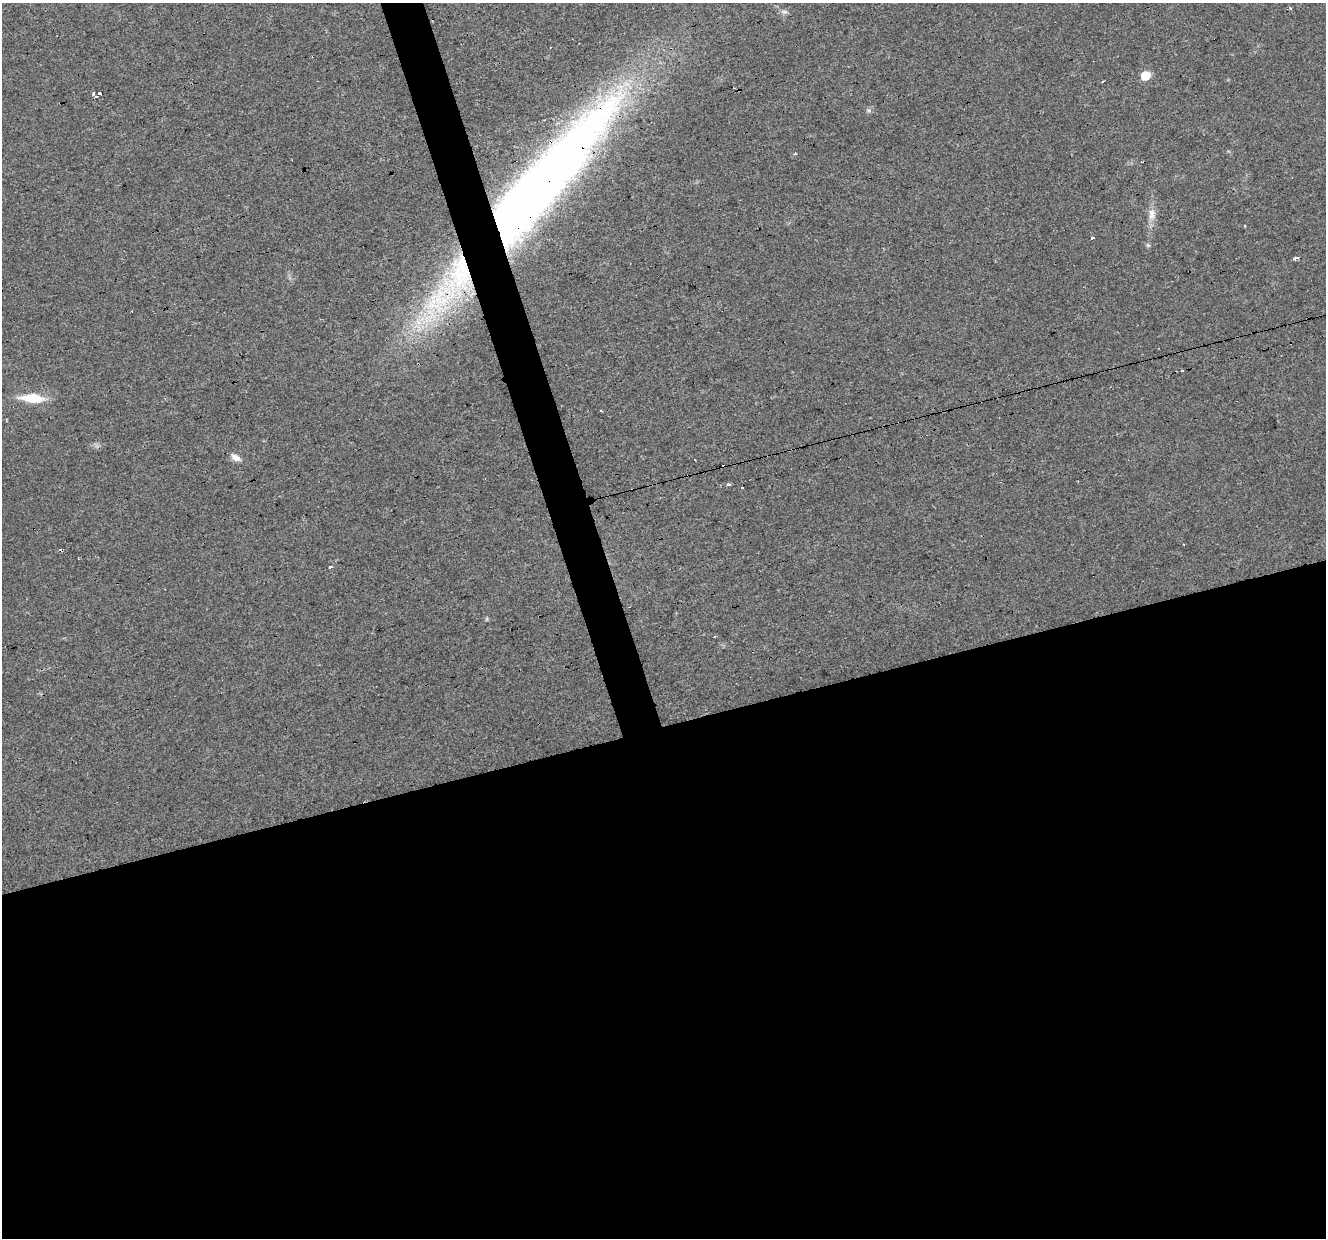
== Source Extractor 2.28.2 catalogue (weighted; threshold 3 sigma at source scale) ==
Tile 15 of 4 x 4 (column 3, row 4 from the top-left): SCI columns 2647-3970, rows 104-1339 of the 5293 x 5105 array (HDU 1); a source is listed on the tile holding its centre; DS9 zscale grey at full resolution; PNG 1328 x 1240 px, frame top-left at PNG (2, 3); no overlay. Shown black and unused: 43% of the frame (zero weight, under 3 of 4 exposures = <1% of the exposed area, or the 3 px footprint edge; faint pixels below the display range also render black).
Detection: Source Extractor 2.28.2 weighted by HDU 2 'WHT'; one run over the whole footprint, this tile lists its part. Background 0.0222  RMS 0.0032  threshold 0.0146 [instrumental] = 3 sigma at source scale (4.5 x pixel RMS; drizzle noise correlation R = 1.50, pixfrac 1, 0.0396/0.0396 arcsec/px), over >= 5 px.
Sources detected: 26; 7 cosmic-ray / hot-pixel residue — not listed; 1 inside a brighter listed object's ellipse — not listed separately; the other 18 listed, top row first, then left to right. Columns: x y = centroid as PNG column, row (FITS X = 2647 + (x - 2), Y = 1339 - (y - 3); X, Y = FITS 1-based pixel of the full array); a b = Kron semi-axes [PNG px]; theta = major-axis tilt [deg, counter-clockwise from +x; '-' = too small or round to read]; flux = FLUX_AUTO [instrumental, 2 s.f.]
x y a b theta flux
1290 8 3 3 - 0.67
785 12 9 4 0 0.86
1146 76 6 6 - 8.9
1103 81 3 2 - 0.37
94 94 5 3 - 1
99 94 4 3 - 6.6
543 182 205 40 49 410
1152 214 17 9 -88 3
1245 226 3 2 - 0.49
1093 238 3 3 - 5.4
1148 245 6 5 - 0.55
1296 258 4 3 - 3.5
1182 371 3 3 - 0.54
32 398 23 9 -4 9.5
236 457 13 7 -29 2
695 460 2 2 - 0.32
729 485 3 3 - 1.6
331 567 3 3 - 3
Overlapping masked pixels (flux is a lower limit): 1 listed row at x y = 543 182
Unlisted compact peaks at least as high as the median listed source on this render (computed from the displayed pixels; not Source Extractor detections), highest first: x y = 869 110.